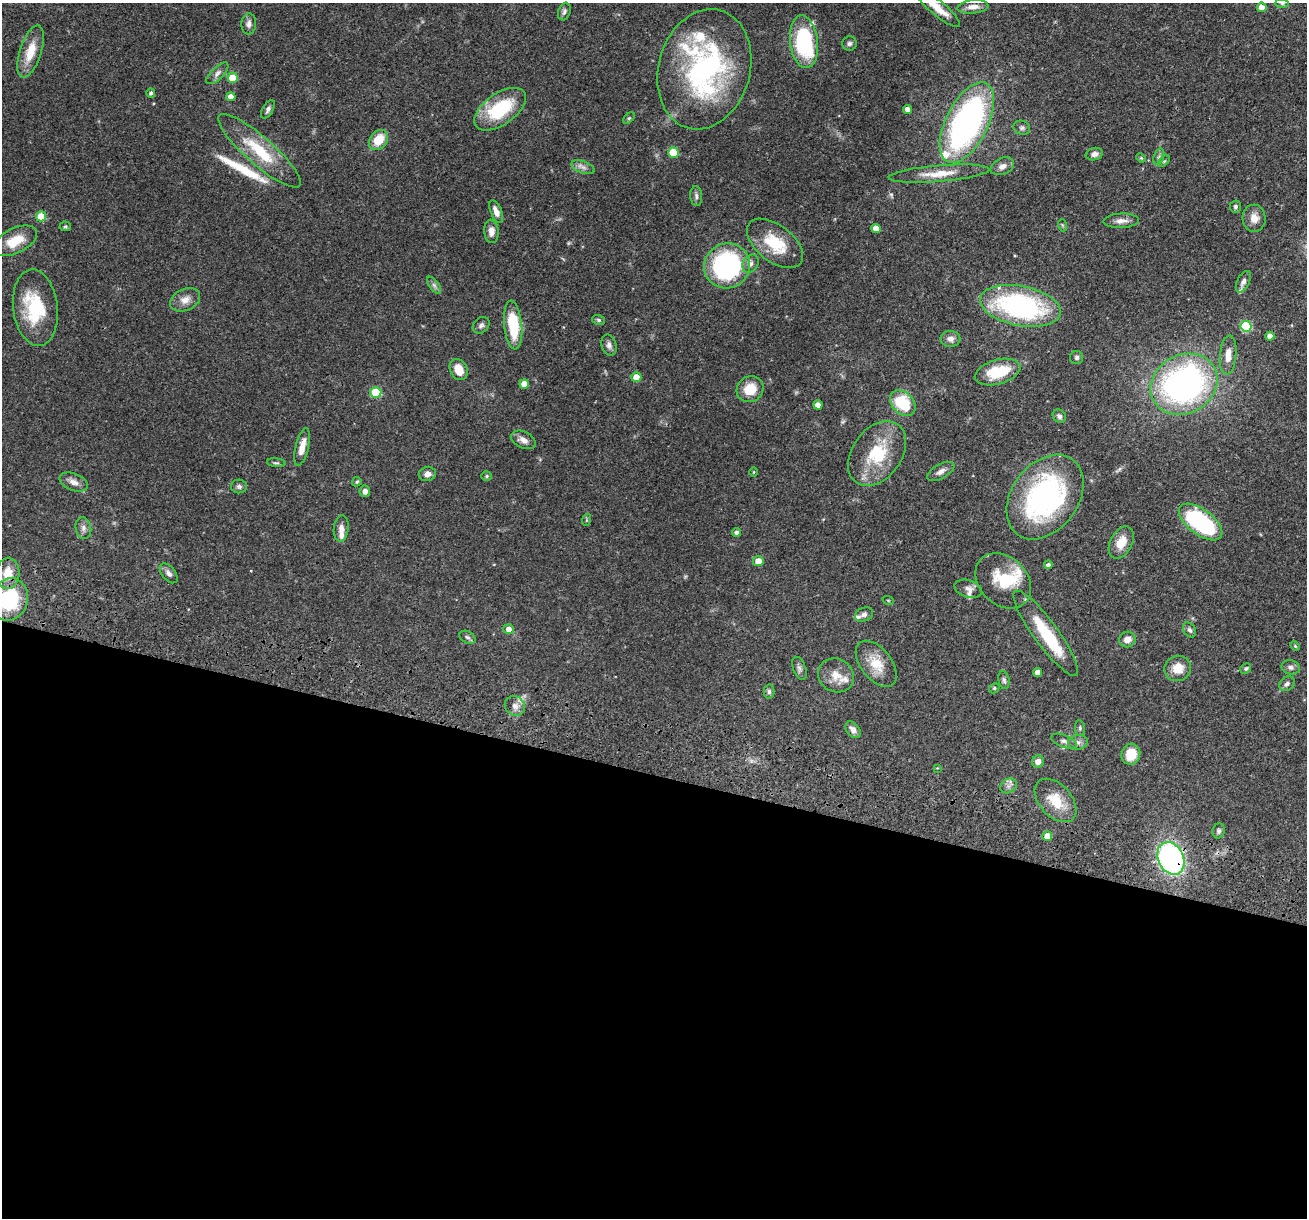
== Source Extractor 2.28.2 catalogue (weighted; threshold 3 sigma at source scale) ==
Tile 14 of 4 x 4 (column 2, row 4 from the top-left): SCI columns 1307-2611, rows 252-1467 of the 5240 x 5301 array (HDU 1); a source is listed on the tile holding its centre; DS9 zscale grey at full resolution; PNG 1309 x 1220 px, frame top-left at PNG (2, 3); each listed source drawn as its Kron ellipse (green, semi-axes under 4 px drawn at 4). Shown black and unused: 37% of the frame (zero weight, under 3 of 4 exposures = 3% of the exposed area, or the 3 px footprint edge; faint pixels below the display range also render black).
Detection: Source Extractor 2.28.2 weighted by HDU 2 'WHT'; one run over the whole footprint, this tile lists its part. Background 0.0564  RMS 0.0032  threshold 0.0146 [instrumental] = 3 sigma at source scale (4.5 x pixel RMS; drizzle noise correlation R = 1.50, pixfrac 1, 0.05/0.05 arcsec/px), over >= 5 px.
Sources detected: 141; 2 too faint to see at this stretch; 1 inside a brighter object's white glare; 1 long thin detection or spike segment (spike, bleed or trail) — neither listed nor drawn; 11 inside a brighter listed object's ellipse — not listed separately; the other 126 listed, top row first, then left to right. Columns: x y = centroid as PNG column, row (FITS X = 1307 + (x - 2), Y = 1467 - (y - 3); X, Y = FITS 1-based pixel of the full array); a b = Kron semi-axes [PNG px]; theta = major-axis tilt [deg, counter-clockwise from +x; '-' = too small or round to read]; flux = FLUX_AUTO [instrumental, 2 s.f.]
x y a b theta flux
1282 3 7 4 -1 0.58
973 7 15 6 5 2.4
1262 7 5 4 - 2.5
938 8 28 7 -39 5.4
564 11 9 6 72 0.92
249 24 10 7 85 1.6
804 42 26 14 -83 33
849 43 7 7 - 0.89
31 51 27 10 72 7.4
704 69 61 46 74 69
217 73 14 6 45 1.4
232 78 5 5 - 7.2
151 93 4 4 - 0.72
231 97 4 4 - 2.5
268 109 10 5 60 1.1
500 109 29 16 35 20
908 109 4 4 - 1.9
629 118 7 4 44 0.47
967 123 44 21 63 97
1022 128 8 7 - 0.94
378 140 11 8 51 7.2
259 151 53 14 -41 15
673 152 5 5 - 11
1094 154 9 6 13 1.4
1159 157 8 5 71 0.91
1141 158 5 4 - 0.34
1164 161 7 4 43 0.5
1002 166 12 8 24 1.9
583 167 12 6 -19 1.5
939 174 50 8 5 6.4
696 196 10 6 -87 0.99
1236 207 6 5 - 0.77
496 212 12 5 -67 2.2
41 216 5 5 - 7
1254 218 13 11 -85 3
1121 221 18 7 2 2.2
1062 225 6 4 -71 0.43
65 226 6 4 -2 0.46
876 228 5 4 - 2.7
491 231 12 7 -87 2.5
15 241 24 12 26 7.3
775 243 33 18 -38 12
751 264 10 7 56 1.4
727 266 23 22 - 49
1243 282 11 6 63 1.5
434 285 10 5 -54 0.91
185 300 16 11 24 2.9
1020 306 41 20 -11 61
35 308 38 22 -83 18
599 320 6 5 - 0.65
481 325 9 7 44 1
513 325 24 9 -84 14
1246 326 5 5 - 23
1270 336 4 4 - 2
950 339 10 8 -1 1.9
609 345 11 7 -75 1.4
1228 355 20 8 85 3.6
1077 357 6 6 - 0.69
459 370 11 8 -64 4.5
998 372 23 12 16 12
636 377 5 5 - 4.6
524 384 5 4 - 4.2
1184 384 35 29 29 110
750 389 14 12 36 6.3
376 392 5 5 - 14
903 403 15 10 -47 14
818 405 4 4 - 2.1
1059 416 7 6 - 0.87
523 440 13 8 -26 2
302 447 19 6 77 3.5
877 454 36 25 54 17
276 463 9 4 -4 0.6
941 471 15 7 28 1.7
753 472 5 3 - 0.28
427 474 8 7 - 1.6
487 476 5 5 - 0.49
74 482 15 8 -22 2.2
357 482 5 3 - 0.51
239 486 8 7 - 0.84
365 491 6 5 - 1.4
1045 497 46 33 53 64
586 520 6 4 71 0.37
1201 522 25 12 -37 37
83 528 11 7 -78 1.5
341 528 13 7 84 2.4
736 532 4 4 - 0.97
1121 543 17 11 63 5
758 561 5 5 - 3.3
1048 565 4 4 - 0.91
8 573 15 11 86 5.6
169 573 11 6 -51 1.4
1003 581 31 24 -44 11
968 589 14 8 -19 1.7
9 599 21 18 68 25
888 600 6 3 -19 0.32
864 614 9 6 22 1.1
509 629 5 5 - 1.8
1190 630 8 6 -56 0.88
1046 633 52 12 -54 17
467 637 8 5 -29 0.8
1127 639 8 7 - 2.2
1295 646 6 3 -45 0.36
876 664 27 15 -52 7
1291 667 9 7 -13 1.2
799 668 12 6 -68 1.1
1178 668 13 12 - 5.2
1246 668 5 5 - 0.53
1037 672 4 4 - 1.9
836 675 18 16 -31 4.3
1004 680 9 5 -81 0.87
1287 684 8 6 35 1
994 688 5 4 - 0.46
769 691 7 5 -89 0.73
515 706 10 9 - 2.1
1080 728 8 5 -83 0.55
853 730 9 6 -52 1.9
1064 741 13 6 -21 1.4
1078 742 10 7 9 1.3
1131 754 10 9 - 5.9
1038 762 6 6 - 1.8
937 768 4 4 - 0.24
1008 786 9 6 35 1.2
1056 800 25 16 -48 8.2
1219 831 7 6 - 0.79
1047 836 5 5 - 4.1
1171 858 17 12 -64 78
Overlapping masked pixels (flux is a lower limit): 3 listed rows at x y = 967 123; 1056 800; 1171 858
Isophote crosses this tile's border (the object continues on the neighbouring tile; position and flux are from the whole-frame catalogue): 3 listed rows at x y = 938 8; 704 69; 9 599